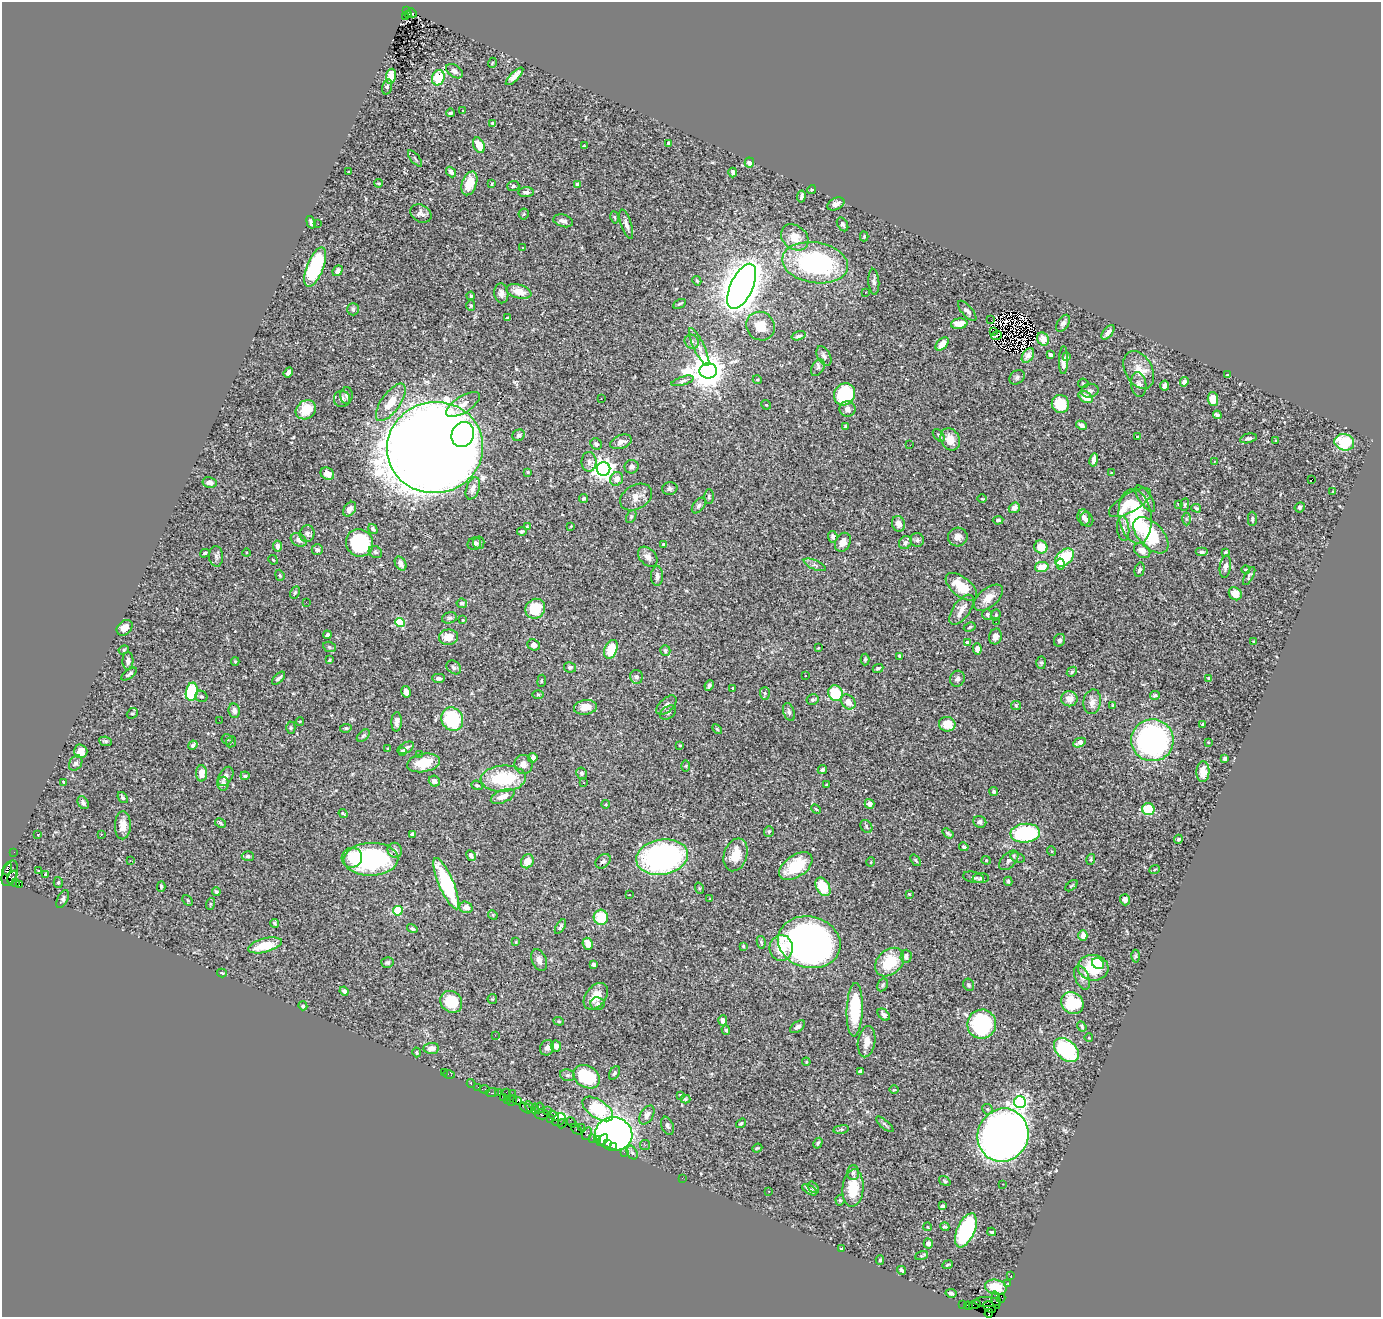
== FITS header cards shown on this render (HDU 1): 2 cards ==
NAXIS1  =                 1379
NAXIS2  =                 1315

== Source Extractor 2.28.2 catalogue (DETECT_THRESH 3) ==
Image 1379 x 1315 px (HDU 1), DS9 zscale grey, 1 PNG px = 1 image px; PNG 1383 x 1319 px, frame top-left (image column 1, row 1315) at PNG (2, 2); each listed source drawn as its Kron ellipse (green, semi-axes under 4 px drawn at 4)
Background 0.55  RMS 0.022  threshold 0.0665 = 3 sigma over >= 5 px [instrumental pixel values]
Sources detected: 513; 3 with non-positive FLUX_AUTO (blend fragments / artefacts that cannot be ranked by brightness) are neither listed nor drawn; of the other 510, the 500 brightest by FLUX_AUTO listed and drawn (10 fainter detections omitted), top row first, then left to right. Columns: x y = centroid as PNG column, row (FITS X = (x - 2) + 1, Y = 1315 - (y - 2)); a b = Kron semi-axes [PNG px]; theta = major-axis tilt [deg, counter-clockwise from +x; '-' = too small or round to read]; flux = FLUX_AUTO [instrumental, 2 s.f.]
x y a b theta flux
406 11 4 3 - 170
412 13 5 2 - 60
408 14 3 3 - 24
405 16 3 2 - 22
492 63 5 3 - 1.3
454 71 9 6 -33 5.1
391 76 8 5 80 27
514 76 11 4 45 13
438 78 8 6 71 50
387 87 8 5 75 3.5
463 111 2 2 - 1
450 113 4 3 - 3.1
493 123 4 3 - 3.1
669 143 3 3 - 7.9
479 145 8 5 -67 25
584 146 3 2 - 1.4
415 158 10 3 -51 2.2
749 163 5 4 - 8.2
348 172 3 2 - 1.1
451 172 6 4 -48 5
733 172 5 3 - 4.3
379 183 4 3 - 1.7
469 183 12 7 70 32
492 184 4 3 - 1.6
577 184 4 3 - 6.2
513 186 6 5 - 2.6
812 189 4 4 - 1.6
526 192 8 5 2 4.4
801 197 6 3 80 4.3
836 204 9 6 26 7.6
421 213 11 8 -27 6.9
524 214 5 5 - 1.8
615 217 6 3 -80 1.6
563 221 10 6 -15 5.9
311 222 6 3 -72 3.1
318 224 2 2 - 3.1
626 224 15 5 -72 7.5
843 224 7 5 -58 3.4
864 236 5 4 - 1.6
795 237 15 11 -39 23
523 248 3 3 - 2.4
815 263 33 20 -9 240
315 267 21 8 69 130
338 271 6 4 50 6.4
697 281 5 4 - 2.1
874 282 13 5 -86 4.7
742 286 24 11 65 3800
519 291 13 7 -16 18
865 292 3 2 - 2.3
501 293 10 7 -81 6.5
471 296 4 3 - 1.8
679 304 7 3 27 2.2
471 305 5 4 - 2.2
353 309 6 5 - 4.1
967 311 13 5 -49 5.9
507 318 3 3 - 1.7
991 320 2 2 - 2.6
1063 323 9 5 58 4.4
959 324 8 5 7 21
760 326 15 14 - 27
993 332 4 2 - 1.4
1108 332 8 4 50 7.3
997 335 6 2 22 2.9
799 336 7 4 17 3.5
1043 339 7 5 -60 8.3
692 342 7 6 - 4.7
942 344 8 5 46 17
699 347 21 5 -64 8.9
1028 355 8 5 57 7.2
1050 355 3 3 - 5.6
824 356 11 6 -61 5
1066 357 3 3 - 1.9
1063 360 14 4 89 7.6
818 368 9 6 58 4.6
1139 370 20 13 -61 23
708 371 9 7 0 3600
288 372 5 3 - 6.8
1227 375 3 3 - 1.4
1017 377 8 6 41 3.3
757 380 5 4 - 1.7
683 381 11 4 17 3.7
1184 382 5 4 - 7.7
1083 383 5 5 - 1.8
1139 385 12 7 -83 6.9
1165 386 5 4 - 5
1090 391 8 7 - 6.1
845 394 11 10 - 120
346 396 8 6 88 3.6
1086 397 8 5 -34 19
342 399 8 8 - 5.4
601 399 2 2 - 1.7
1213 399 7 5 -86 20
391 402 22 9 54 28
463 404 19 8 33 14
1060 404 9 8 - 42
766 405 5 4 - 1.5
847 409 8 8 - 6.6
306 410 11 9 38 29
1217 415 4 3 - 4.5
1081 425 6 4 -26 4.9
845 426 4 4 - 2.1
463 435 13 11 68 240
518 435 6 5 - 2.9
939 435 7 4 -47 3.1
1137 437 3 2 - 1.3
1248 438 8 4 13 3.5
950 439 11 9 -62 19
1276 441 4 3 - 1.3
621 442 11 6 19 7.8
1344 442 10 8 -16 57
596 444 6 5 - 4.1
910 445 3 2 - 1.9
435 448 48 45 14 5600
1094 460 7 4 80 7.1
1214 461 3 2 - 2.6
589 462 10 7 89 6.8
632 467 7 6 - 4.9
604 469 7 6 - 1100
528 472 3 2 - 1.6
1111 473 3 3 - 1
327 474 7 6 - 13
617 479 7 6 - 12
1312 479 3 2 - 23
210 482 7 5 -12 8.2
473 488 11 6 70 9.8
670 489 8 6 12 3.9
1332 491 3 2 - 1.4
636 497 17 12 30 14
709 497 7 5 -89 3.1
583 498 5 3 - 2.5
982 499 5 3 - 1.3
1145 499 15 6 -57 8.2
1130 503 24 9 30 34
1178 504 4 3 - 1.3
1185 504 6 4 83 2.1
699 505 9 5 52 4.8
1300 507 5 4 - 2.3
1014 508 6 5 - 6.8
1196 508 5 3 - 1.7
350 509 8 5 52 7.1
631 516 7 4 63 2.4
1135 516 27 16 -81 130
1084 517 8 6 -79 6
1087 519 7 6 - 5.7
1186 519 6 4 90 2.5
1252 519 7 4 90 2.7
998 520 5 4 - 3.3
898 524 8 6 -74 9.3
527 526 3 3 - 1.4
571 526 4 3 - 1
373 529 5 3 - 3.3
1123 529 12 6 -85 7.2
522 531 5 4 - 2.3
307 534 8 7 - 4.2
1151 535 22 12 -47 88
833 537 6 4 -84 5
958 537 10 9 - 8.2
299 540 8 6 -29 6.3
917 540 7 6 - 3.4
843 542 10 7 63 9.9
359 543 14 13 - 120
479 543 6 5 - 3.1
905 543 7 6 - 4.8
474 544 7 6 - 4.2
663 544 4 3 - 2.1
277 546 5 4 - 8.5
1041 547 7 6 - 26
317 550 5 5 - 3.4
1142 551 9 6 -36 11
375 552 7 5 -30 3.3
1202 552 6 4 0 3
1226 552 4 2 - 1.6
205 553 5 4 - 3.2
246 553 4 3 - 1.1
216 556 10 7 -85 4.6
648 557 11 8 -47 9.2
1064 558 11 7 41 80
273 560 5 2 - 1.1
401 564 7 5 -58 9.3
1060 564 5 4 - 8.7
815 565 12 4 -24 4.8
1225 566 11 5 81 6.3
1042 567 7 5 12 22
1140 570 7 5 75 3.4
1246 570 4 3 - 1.8
280 575 6 4 -69 2
657 576 10 6 89 6.8
1249 576 10 4 61 3.1
961 587 19 9 -39 35
295 592 6 4 62 2.1
1235 594 7 6 - 15
988 598 17 9 39 17
306 602 2 2 - 2.2
462 603 5 4 - 3
535 609 10 9 - 51
962 610 17 8 54 14
987 614 5 5 - 3.9
996 615 6 4 71 1.9
449 618 7 5 14 3
463 620 3 2 - 1
400 622 5 4 - 81
996 622 2 2 - 2.3
970 627 6 4 29 1.9
125 628 9 6 43 13
327 635 4 3 - 4.2
995 636 8 6 74 7.8
448 637 9 7 5 17
1059 640 6 5 - 3.6
1254 641 4 3 - 1.7
967 642 4 3 - 6.6
534 645 6 5 - 9.5
329 647 6 5 - 2.4
818 648 4 3 - 1.1
611 649 10 6 68 45
977 649 6 4 -82 5.6
124 650 5 4 - 2.1
665 651 5 5 - 3.2
900 656 4 3 - 3.1
329 660 3 2 - 1.8
865 660 6 4 88 2.4
128 661 9 5 89 6.8
235 661 4 4 - 1.7
1041 663 6 5 - 2.4
454 667 8 6 -39 4.1
570 667 6 5 - 2.7
878 668 5 3 - 2.7
1072 672 6 4 47 2
129 674 9 3 35 3.3
805 676 3 3 - 2.6
636 677 7 6 - 5
278 678 8 3 45 3.4
439 678 6 4 0 3.9
1209 678 4 4 - 2.6
957 679 8 7 - 5.2
542 681 6 3 82 1.5
709 686 5 4 - 4.2
733 688 3 2 - 1.1
192 692 9 6 78 110
406 692 6 4 -81 7.3
765 693 6 5 - 2.5
835 693 8 7 - 60
538 695 6 4 0 1.6
1155 695 5 4 - 2.7
201 696 6 5 - 2.8
1069 699 8 7 - 12
813 700 6 5 - 2.6
848 702 8 6 -49 13
1092 702 12 9 79 9.7
666 705 12 6 42 8
1016 706 5 4 - 1.8
1113 706 4 3 - 1.7
585 707 11 7 8 18
234 711 7 5 -80 6.1
789 712 9 5 -72 4.2
132 713 6 5 - 2.3
668 713 9 6 36 4.4
452 719 12 10 -63 92
219 720 3 2 - 1.1
300 721 4 3 - 1.3
397 722 10 5 87 7
947 724 8 7 - 23
1202 724 3 3 - 1.4
291 728 6 4 89 2.1
346 728 6 4 8 2.4
717 729 6 3 -46 1.8
363 736 7 4 42 2.6
227 739 5 5 - 2.1
1152 740 21 21 - 380
105 741 6 5 - 2.8
231 742 6 4 65 2.1
1208 742 3 2 - 1
1079 743 7 4 24 5.2
193 745 5 3 - 3.1
680 745 3 2 - 1.4
406 748 9 5 29 4.2
388 749 4 3 - 1.7
81 751 7 6 - 9
402 751 4 3 - 2
419 755 3 3 - 1.2
533 758 5 4 - 8.4
1225 758 4 3 - 3.5
76 763 8 6 57 4.1
424 763 17 9 11 34
524 764 9 9 - 10
686 766 5 3 - 1.6
822 769 5 4 - 2.7
1203 772 10 6 87 17
201 773 8 5 89 18
581 773 6 5 - 3
226 776 10 6 59 6.9
245 776 4 4 - 2.6
503 779 23 13 3 86
434 781 6 5 - 9
64 782 3 3 - 1.3
584 783 3 2 - 1.3
223 784 7 6 - 5.9
477 785 6 4 -22 2.6
827 785 4 3 - 2.5
994 791 4 4 - 2.1
503 796 12 6 23 13
123 797 6 4 -53 2.6
83 803 7 5 -58 4.5
606 804 4 3 - 1.3
869 804 5 5 - 11
816 809 5 4 - 1.7
1148 809 6 6 - 46
343 814 5 2 - 2.1
980 822 6 5 - 4.4
221 823 6 4 -30 2.4
123 825 14 8 88 15
866 826 7 5 -56 3.4
769 831 5 5 - 2.8
948 833 6 3 -37 2.7
1025 833 15 9 4 140
38 834 3 3 - 2.1
101 834 3 2 - 2.4
412 834 4 3 - 2.4
1178 839 4 4 - 1.9
964 847 5 4 - 2.7
395 850 8 7 - 5.4
1051 851 5 3 - 1.4
14 852 2 2 - 6.9
736 855 17 11 72 27
248 856 6 5 - 3.6
471 856 6 4 -61 6.3
662 857 26 17 10 390
1017 857 8 4 -19 3.5
352 858 10 10 - 22
371 859 27 16 2 200
1091 859 5 3 - 1.7
130 860 3 2 - 1.2
916 860 6 3 -50 2.4
986 860 4 4 - 1.6
1009 860 12 7 46 6.2
527 861 7 6 - 16
603 861 8 6 39 3.8
871 862 5 3 - 1.2
796 866 19 11 34 64
7 869 7 4 71 130
1155 869 5 3 - 1.5
38 870 2 2 - 1.1
10 873 13 7 70 480
46 874 3 3 - 24
12 877 7 3 68 150
973 877 10 5 -13 5
981 878 8 5 4 2.7
1008 881 4 3 - 2.2
16 883 3 3 - 14
58 883 5 4 - 2.1
446 884 27 7 -67 120
19 885 3 2 - 37
161 886 5 4 - 3
1071 886 7 3 39 1.8
823 887 10 6 -60 37
699 888 6 4 -72 1.5
216 892 4 4 - 3.6
909 894 3 3 - 1.3
629 895 3 2 - 2.2
63 899 10 5 65 4.1
710 899 3 2 - 1.4
188 900 6 4 -46 1.7
1125 900 6 5 - 8.8
210 904 6 4 72 1.9
466 907 7 5 -20 10
398 911 5 4 - 83
493 915 5 4 - 1.7
601 917 7 7 - 46
274 923 4 3 - 2.4
560 927 8 4 58 3
412 928 5 4 - 2.8
1083 935 5 4 - 12
516 942 4 3 - 1.2
761 942 6 4 -79 2.5
809 942 32 25 -14 950
588 944 6 5 - 17
265 945 17 7 15 33
743 946 3 3 - 1.6
781 948 13 11 85 27
906 956 7 5 87 6.4
1136 956 6 4 89 2
539 960 11 7 -69 8.9
890 962 16 12 44 51
387 963 6 5 - 3.5
1098 963 6 5 - 54
593 964 4 3 - 4
1093 968 15 13 -8 63
222 973 5 3 - 1.9
1082 978 13 7 -67 7.6
883 985 7 5 61 2.5
969 985 6 5 - 2.5
344 991 5 4 - 5
596 996 15 10 53 22
492 999 5 4 - 1.6
451 1002 12 10 -46 59
1072 1003 12 10 -40 75
598 1004 7 6 - 4.4
303 1006 5 4 - 3.1
855 1010 27 8 88 88
884 1015 7 5 -45 6.9
723 1020 5 4 - 4.3
559 1021 5 4 - 1.9
982 1024 14 14 - 150
1082 1026 5 3 - 2.5
798 1027 8 5 36 4.8
726 1030 5 4 - 2.9
495 1035 2 2 - 7.7
1089 1038 4 3 - 1.1
867 1042 15 8 82 17
556 1046 6 5 - 7.7
431 1048 8 5 5 9
547 1048 8 6 63 5
1066 1050 14 9 -42 150
417 1052 5 4 - 1.8
806 1062 4 4 - 1.7
860 1071 4 3 - 3.4
444 1072 2 2 - 3.4
614 1073 7 4 59 3.1
449 1074 6 3 -17 11
567 1075 7 5 -13 3.5
586 1077 14 10 -30 91
471 1083 4 3 - 72
478 1087 2 2 - 6.1
484 1089 5 3 - 52
894 1090 5 3 - 1.4
492 1092 6 4 5 38
506 1092 2 2 - 13
499 1093 4 2 - 37
512 1094 2 2 - 35
680 1095 3 3 - 1.5
504 1098 3 3 - 46
686 1099 5 4 - 1.8
508 1100 3 2 - 29
512 1100 5 3 - 48
517 1101 4 3 - 27
1020 1102 6 6 - 240
529 1106 5 4 - 55
526 1108 7 3 -36 100
540 1108 5 4 - 140
535 1109 5 4 - 58
598 1109 17 9 -34 110
987 1109 5 5 - 3.5
547 1110 3 2 - 23
542 1114 7 5 3 140
647 1115 10 6 59 7.6
553 1116 6 4 -35 130
550 1119 3 3 - 34
559 1119 7 5 41 150
572 1122 5 2 - 53
741 1123 5 4 - 1.8
562 1124 5 2 - 19
885 1124 11 4 -41 3.1
667 1126 9 6 -69 4.1
581 1128 3 3 - 32
576 1129 6 4 -43 51
841 1129 8 4 8 2.6
587 1134 7 3 65 36
614 1134 18 16 -13 730
1003 1135 27 25 67 1800
592 1138 2 2 - 18
597 1140 2 2 - 18
602 1140 7 3 45 120
818 1143 5 3 - 2.2
607 1144 3 3 - 23
645 1145 5 5 - 2.6
613 1147 2 2 - 26
757 1148 5 3 - 1.6
624 1152 2 2 - 13
632 1153 7 5 -63 3.7
853 1173 7 6 - 3.7
682 1178 2 2 - 3.1
945 1181 6 4 -36 2.2
1003 1184 3 2 - 1.5
813 1187 6 4 -51 2.8
853 1188 19 10 86 45
810 1190 8 4 -31 5.6
769 1191 3 2 - 1.5
840 1200 5 4 - 2.5
942 1206 4 3 - 3.9
928 1227 4 2 - 1
945 1227 4 3 - 2.6
966 1230 18 9 66 160
992 1232 4 3 - 2.2
928 1243 5 4 - 5.7
841 1248 4 2 - 1.2
921 1256 7 4 21 1.7
880 1260 5 4 - 2
948 1265 5 2 - 1.7
901 1270 5 3 - 4.3
1011 1275 2 2 - 9.3
1008 1284 2 2 - 8.5
996 1287 11 7 -13 23
951 1293 5 4 - 3.1
1001 1298 4 3 - 23
996 1300 9 4 -82 83
987 1302 13 5 -2 440
963 1304 2 2 - 9.1
975 1304 6 2 18 22
968 1306 4 2 - 24
990 1307 7 5 -38 390
989 1313 4 3 - 69
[10 fainter detections neither listed nor drawn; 3 non-positive-flux detections neither listed nor drawn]